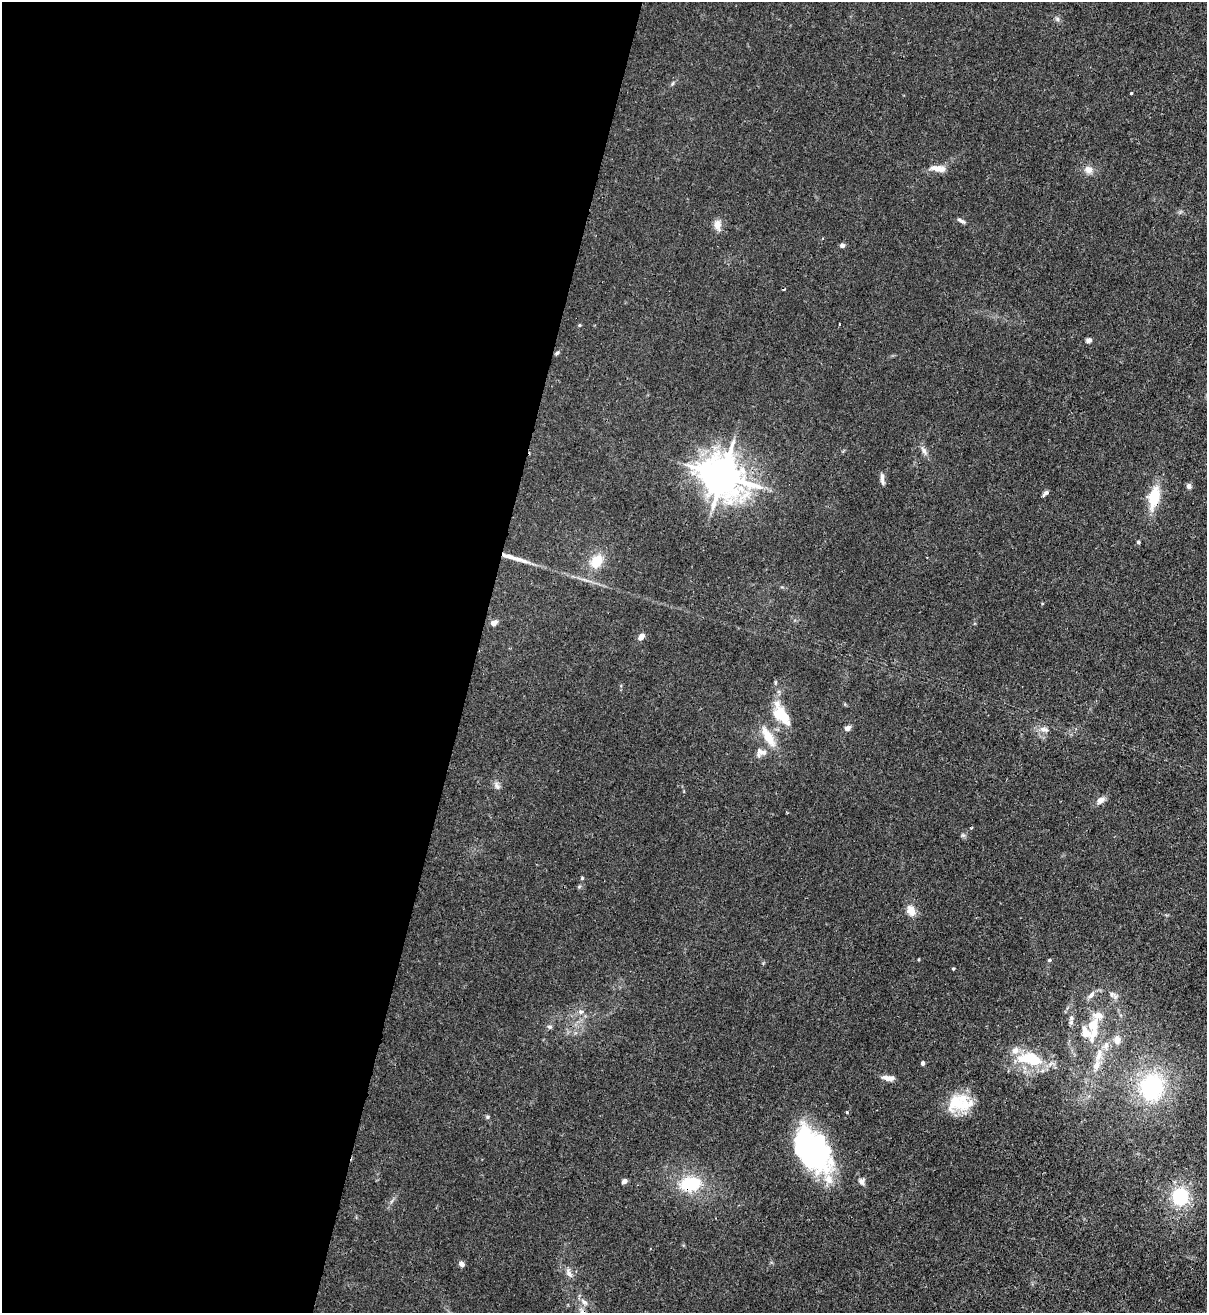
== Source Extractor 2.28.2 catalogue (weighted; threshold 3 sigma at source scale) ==
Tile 5 of 4 x 4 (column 1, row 2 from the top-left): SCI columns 346-1550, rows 2652-3962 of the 5386 x 5315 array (HDU 1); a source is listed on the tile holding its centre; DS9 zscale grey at full resolution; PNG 1209 x 1315 px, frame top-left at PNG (2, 2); no overlay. Shown black and unused: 39% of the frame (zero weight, under 3 of 4 exposures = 7% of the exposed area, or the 3 px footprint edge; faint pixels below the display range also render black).
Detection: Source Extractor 2.28.2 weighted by HDU 2 'WHT'; one run over the whole footprint, this tile lists its part. Background 0.0226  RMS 0.0029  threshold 0.013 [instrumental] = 3 sigma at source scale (4.5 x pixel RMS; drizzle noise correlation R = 1.50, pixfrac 1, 0.05/0.05 arcsec/px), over >= 5 px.
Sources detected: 72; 1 inside a brighter object's white glare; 1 cosmic-ray / hot-pixel residue — not listed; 11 inside a brighter listed object's ellipse — not listed separately; the other 59 listed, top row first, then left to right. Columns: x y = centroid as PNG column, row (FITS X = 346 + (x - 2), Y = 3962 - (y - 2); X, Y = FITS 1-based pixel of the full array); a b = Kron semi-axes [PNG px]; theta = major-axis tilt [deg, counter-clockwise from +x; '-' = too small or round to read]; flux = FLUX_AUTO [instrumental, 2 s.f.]
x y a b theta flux
1057 19 6 6 - 0.62
672 84 6 4 71 0.37
1131 93 3 3 - 0.26
938 168 21 8 -7 2.6
1088 170 10 9 - 1.9
961 221 12 4 -29 0.73
717 225 12 8 88 2.1
842 245 5 5 - 0.87
839 324 3 2 - 0.22
579 325 5 3 - 0.26
1089 340 6 5 - 1.1
557 353 6 4 45 0.44
924 451 10 6 -69 1.1
723 476 12 11 - 770
882 478 15 5 -86 1
1188 486 7 6 - 0.73
1046 493 8 4 45 0.79
1154 497 22 12 77 8.4
1138 542 4 4 - 0.38
523 561 24 5 -17 2.5
596 561 16 12 57 5.6
494 623 9 7 23 1.1
641 637 8 5 50 1.7
781 715 19 10 -41 9
847 728 6 5 - 1.4
1044 729 12 7 -15 1.4
768 737 28 10 -60 5.2
761 752 14 10 2 1.8
497 786 11 7 -53 1
1100 800 11 7 37 1.5
972 827 3 2 - 0.27
582 878 4 4 - 0.34
911 910 13 9 -69 2.7
1049 960 5 4 - 0.34
953 969 4 3 - 0.29
1111 994 7 4 90 0.55
1091 995 11 6 46 1.2
581 1012 7 5 21 0.78
1071 1018 6 5 - 0.68
1092 1025 11 11 - 4.8
550 1027 8 5 -7 0.54
1117 1040 14 10 88 2
1106 1045 12 7 73 1.8
1030 1059 40 18 -9 12
922 1063 5 4 - 0.59
1096 1065 15 9 62 2.8
888 1078 15 6 -6 1.8
1152 1087 31 27 78 27
955 1103 34 21 -12 9.2
847 1112 4 3 - 0.41
487 1117 6 4 15 0.47
811 1151 49 29 -63 53
624 1181 7 5 40 0.76
861 1182 9 7 -72 1.1
690 1184 22 16 6 13
1180 1196 19 17 81 14
461 1264 8 6 -44 0.92
568 1273 15 5 -65 1.1
584 1302 12 6 -40 1.3
Overlapping masked pixels (flux is a lower limit): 4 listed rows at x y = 723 476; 1154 497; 811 1151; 690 1184